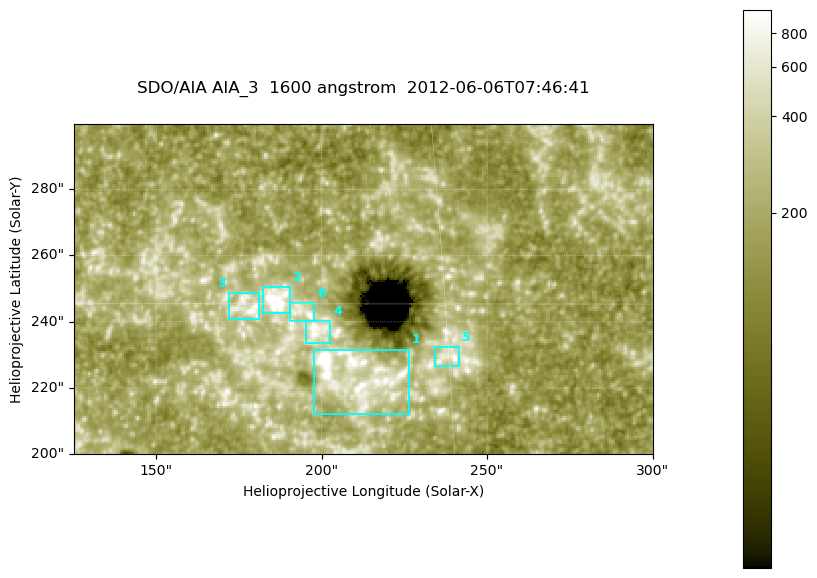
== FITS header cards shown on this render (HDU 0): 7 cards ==
TELESCOP= 'SDO/AIA '
INSTRUME= 'AIA_3   '
WAVELNTH=                 1600
WAVEUNIT= 'angstrom'
DATE-OBS= '2012-06-06T07:46:41.12'
CTYPE1  = 'HPLN-TAN'
CTYPE2  = 'HPLT-TAN'

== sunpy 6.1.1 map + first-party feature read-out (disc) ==
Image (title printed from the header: SDO/AIA AIA_3  1600 angstrom  2012-06-06T07:46:41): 287 x 164 px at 0.609 arcsec/px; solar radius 946 arcsec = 1552 px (partial field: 0.6% of the solar disc is inside the frame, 100% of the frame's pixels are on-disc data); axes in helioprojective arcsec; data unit not stated in the header (colour bar unlabelled)
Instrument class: DISC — disc imager (sunpy class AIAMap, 1600 A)
Bright regions (active regions / flare kernels): reference = the on-disc median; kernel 3 px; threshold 5 sigma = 339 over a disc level ~186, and >= 1.15x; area >= 47 px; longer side >= 3 px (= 1.8 arcsec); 6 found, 6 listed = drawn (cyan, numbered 1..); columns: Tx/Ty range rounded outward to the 2 arcsec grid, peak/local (2 s.f.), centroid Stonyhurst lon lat
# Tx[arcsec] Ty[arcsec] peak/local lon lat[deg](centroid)
1 196..226 212..232 23 +13 +14
2 182..192 242..252 13 +12 +15
3 172..182 240..250 5.4 +11 +15
4 194..204 232..240 5.3 +12 +14
5 234..242 226..232 5.1 +15 +14
6 190..198 240..246 5.4 +12 +15